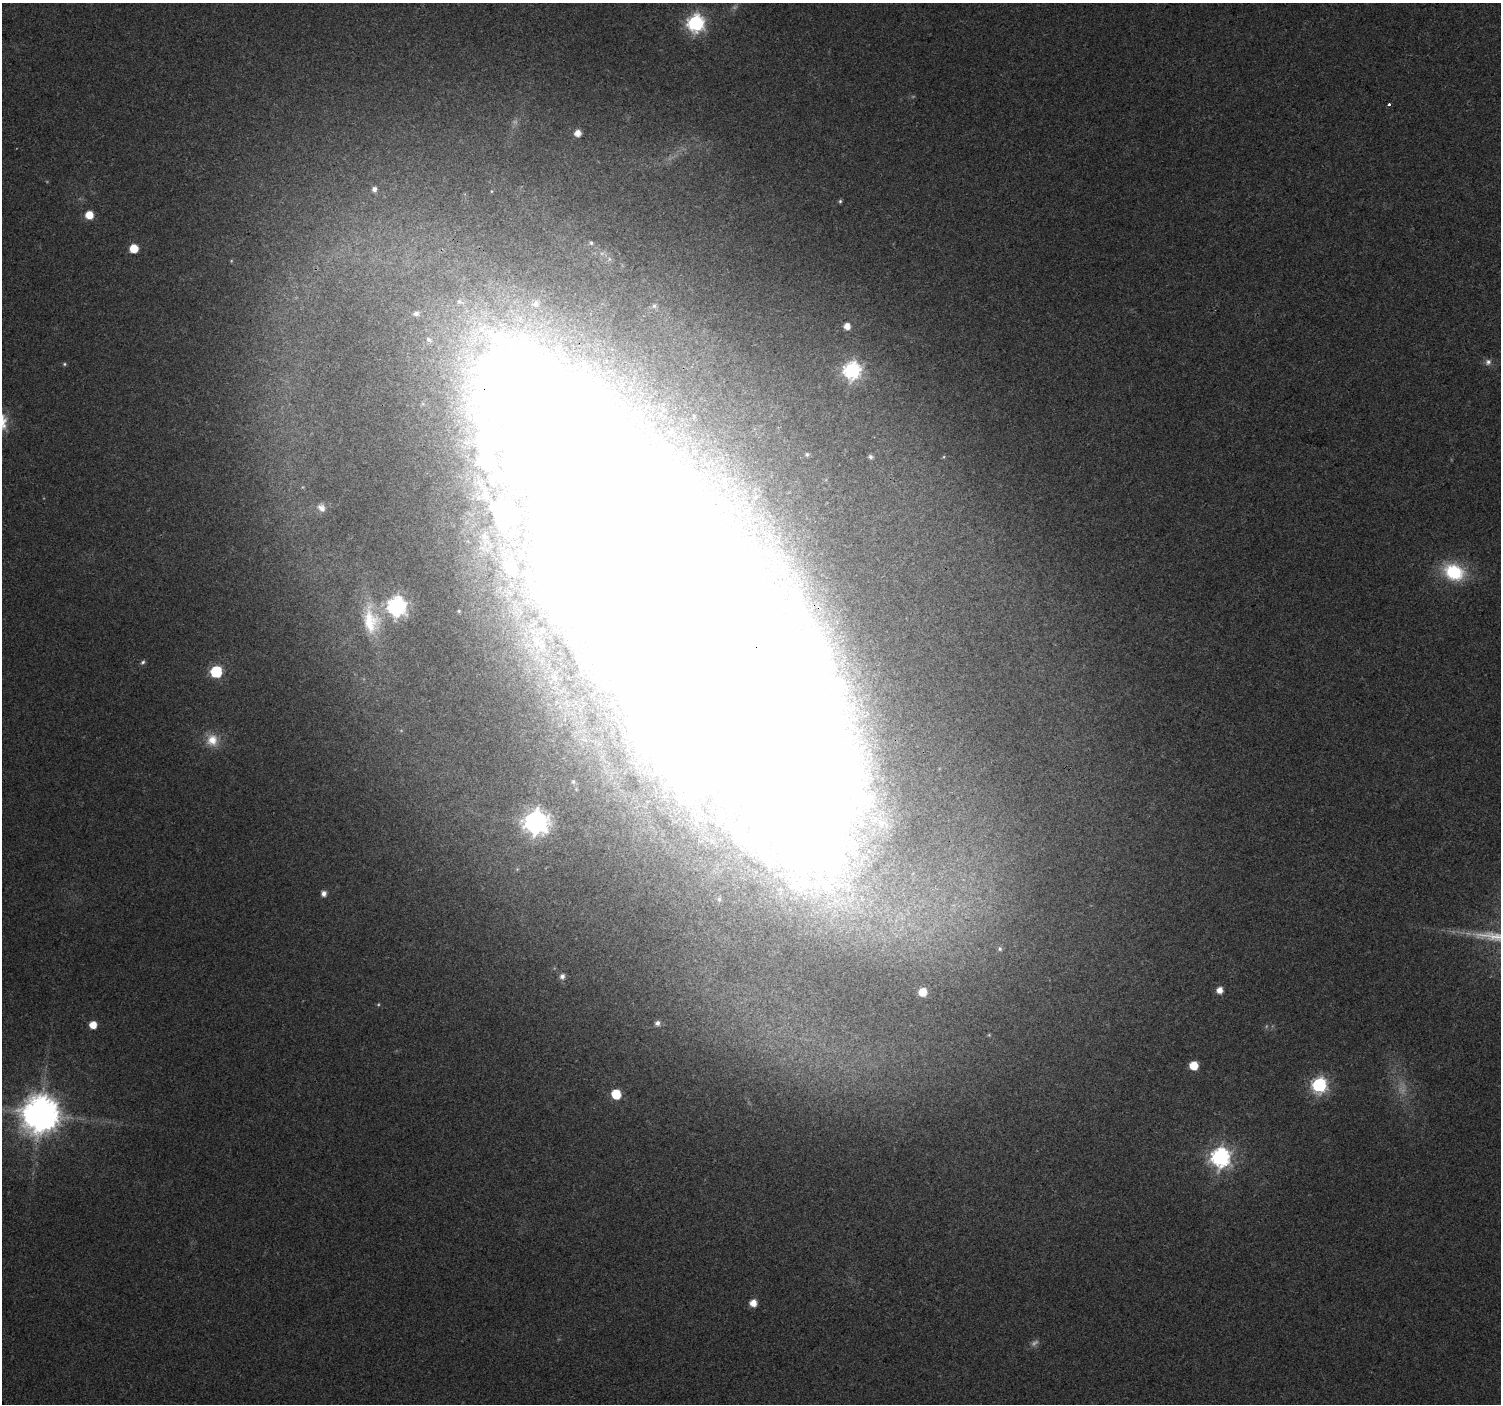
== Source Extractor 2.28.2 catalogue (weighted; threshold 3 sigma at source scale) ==
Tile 10 of 4 x 4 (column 2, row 3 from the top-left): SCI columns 1508-3006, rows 1549-2950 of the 6010 x 5964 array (HDU 1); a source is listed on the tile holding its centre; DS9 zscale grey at full resolution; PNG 1503 x 1406 px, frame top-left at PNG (2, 3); no overlay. Shown black and unused: <1% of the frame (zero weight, under 3 of 4 exposures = <1% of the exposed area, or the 3 px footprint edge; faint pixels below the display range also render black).
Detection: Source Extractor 2.28.2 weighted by HDU 2 'WHT'; one run over the whole footprint, this tile lists its part. Background 0.037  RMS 0.004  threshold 0.0179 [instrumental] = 3 sigma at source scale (4.5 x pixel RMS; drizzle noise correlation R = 1.50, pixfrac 1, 0.0396/0.0396 arcsec/px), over >= 5 px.
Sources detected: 57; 6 too faint to see at this stretch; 6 inside a brighter object's white glare — not listed; the other 45 listed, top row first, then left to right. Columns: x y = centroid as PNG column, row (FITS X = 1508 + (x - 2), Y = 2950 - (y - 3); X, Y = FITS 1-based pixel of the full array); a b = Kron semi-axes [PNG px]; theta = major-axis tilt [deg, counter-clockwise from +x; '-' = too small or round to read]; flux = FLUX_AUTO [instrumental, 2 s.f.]
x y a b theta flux
695 23 8 8 - 140
1389 104 3 3 - 3.7
578 133 6 5 - 4
374 189 5 5 - 1.6
840 201 5 4 - 0.68
89 215 6 6 - 7.8
591 243 6 5 - 0.72
134 248 6 6 - 9.9
459 302 14 8 -18 3.2
536 303 9 8 - 2.6
654 306 6 6 - 1
416 313 11 8 9 2.6
847 326 6 6 - 3.8
429 340 10 7 -33 1.9
1488 362 9 8 - 1.9
64 364 6 5 - 0.64
852 370 8 8 - 140
807 454 6 6 - 0.82
870 457 5 5 - 1
321 508 12 9 -47 2.8
1454 572 23 17 -22 25
397 606 8 8 - 180
459 611 5 4 - 0.5
663 611 149 78 -58 3900
371 621 39 23 -81 19
143 662 7 5 50 0.93
216 672 7 7 - 41
212 740 17 15 84 7.3
573 782 6 5 - 0.72
535 822 9 9 - 340
517 869 5 5 - 0.52
324 893 5 5 - 2.4
719 899 6 6 - 0.91
1000 949 7 6 - 0.91
562 976 7 6 - 2
1220 990 6 6 - 3.8
922 992 6 6 - 8.4
657 1023 7 6 - 1.5
93 1025 6 5 - 6.4
1194 1065 6 6 - 9.9
1319 1085 8 7 - 95
616 1094 6 6 - 15
40 1114 11 11 - 1200
1220 1157 8 8 - 210
753 1303 6 6 - 4.8
Overlapping masked pixels (flux is a lower limit): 1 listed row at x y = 663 611